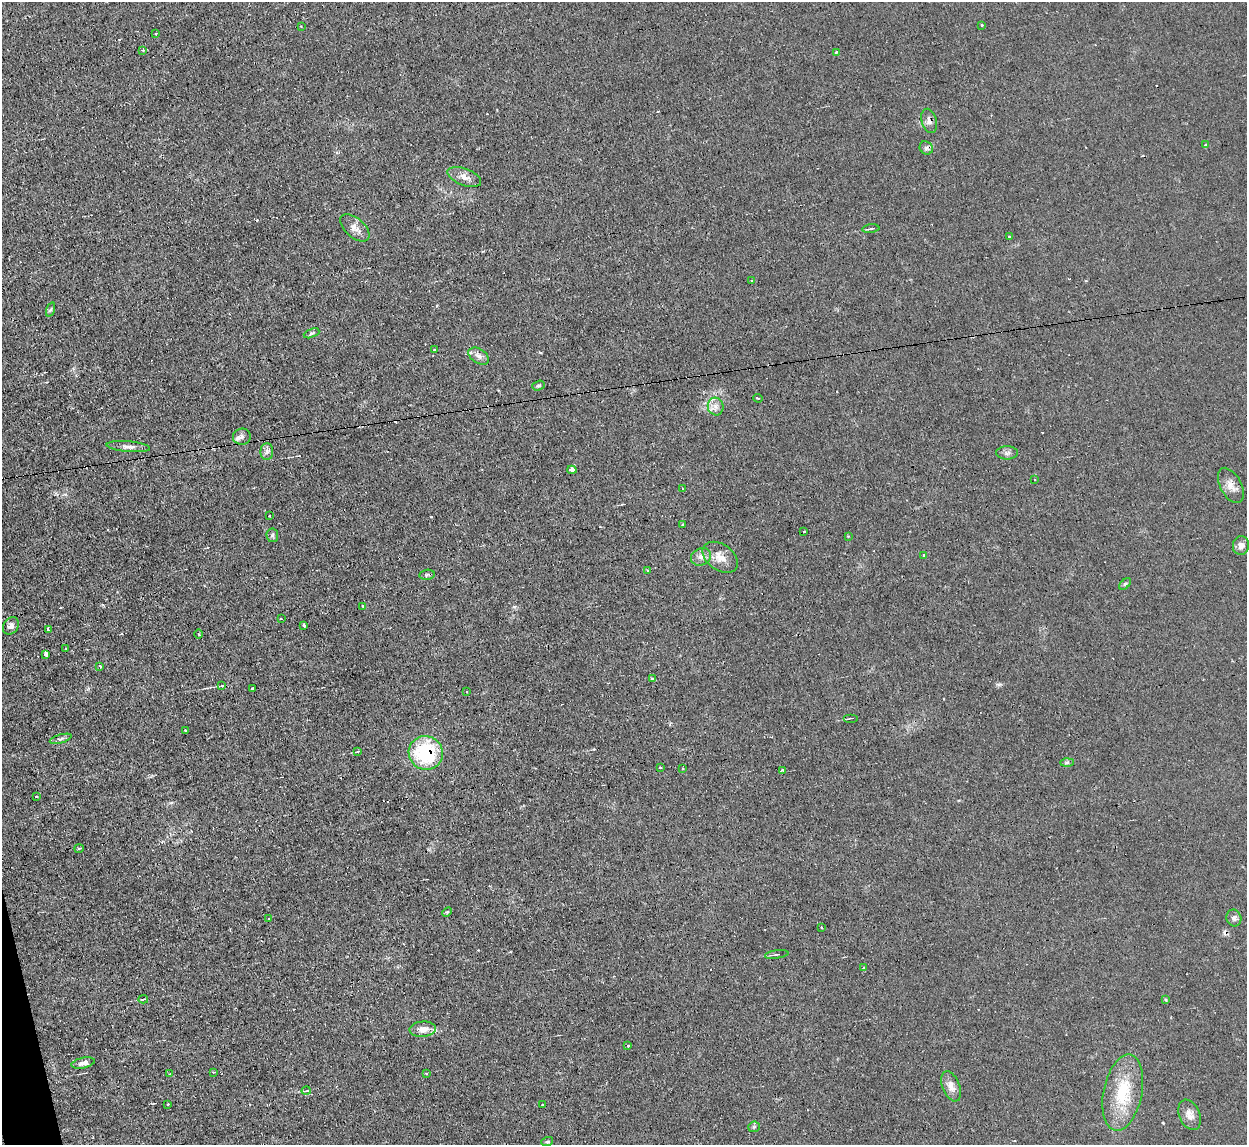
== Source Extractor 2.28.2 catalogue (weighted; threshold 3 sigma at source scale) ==
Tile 7 of 4 x 4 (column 3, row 2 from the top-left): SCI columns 2491-3735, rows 2423-3565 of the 4980 x 4962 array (HDU 1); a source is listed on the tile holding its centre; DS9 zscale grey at full resolution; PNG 1249 x 1147 px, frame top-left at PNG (2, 2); each listed source drawn as its Kron ellipse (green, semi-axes under 4 px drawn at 4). Shown black and unused: <1% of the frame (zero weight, under 2 of 3 exposures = <1% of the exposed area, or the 3 px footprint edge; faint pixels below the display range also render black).
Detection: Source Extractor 2.28.2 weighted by HDU 2 'WHT'; one run over the whole footprint, this tile lists its part. Background 0.0276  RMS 0.0044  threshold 0.0199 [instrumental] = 3 sigma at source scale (4.5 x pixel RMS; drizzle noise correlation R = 1.50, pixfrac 1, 0.05/0.05 arcsec/px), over >= 5 px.
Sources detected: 102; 15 cosmic-ray / hot-pixel residue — neither listed nor drawn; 1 inside a brighter listed object's ellipse — not listed separately; the other 86 listed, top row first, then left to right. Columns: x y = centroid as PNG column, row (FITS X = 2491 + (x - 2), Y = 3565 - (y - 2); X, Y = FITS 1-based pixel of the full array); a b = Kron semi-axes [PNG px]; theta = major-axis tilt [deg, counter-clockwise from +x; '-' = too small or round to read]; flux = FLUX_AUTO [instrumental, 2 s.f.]
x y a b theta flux
982 25 3 3 - 0.78
301 26 2 2 - 0.42
156 33 3 2 - 0.37
143 50 3 3 - 0.54
836 52 3 3 - 0.9
929 121 12 7 -75 2.1
1205 145 4 3 - 0.56
926 148 7 6 - 1.2
464 177 18 8 -21 3.2
355 228 17 9 -41 3.4
871 229 8 3 6 0.77
1009 237 3 3 - 1.8
751 281 3 2 - 0.43
51 310 7 3 71 0.68
312 333 8 4 22 0.69
434 350 3 3 - 0.71
479 356 11 7 -34 2.1
538 385 6 4 17 0.68
758 398 5 2 - 0.4
716 406 9 8 - 2.3
242 437 9 8 - 1.9
128 447 22 5 -5 2.4
267 452 8 6 89 1.4
1007 453 11 6 0 1.5
572 470 4 4 - 8.1
1035 479 2 2 - 0.38
1231 485 19 10 -62 4
682 489 3 2 - 0.32
269 516 2 2 - 0.46
682 525 3 3 - 1.8
804 532 3 2 - 0.61
272 535 7 5 -83 0.88
848 536 3 2 - 0.31
1241 545 9 8 - 2.2
924 555 3 3 - 1.1
701 557 10 8 26 2.4
720 557 20 13 -35 5.5
647 571 4 3 - 0.62
427 575 8 5 9 0.88
1125 584 7 4 44 0.7
363 606 3 3 - 1.3
281 619 3 3 - 0.65
11 626 9 7 53 1.9
304 626 4 3 - 1.5
48 629 3 3 - 1.1
199 634 4 3 - 0.46
66 649 3 2 - 0.34
46 654 4 3 - 3.5
100 666 4 3 - 1.8
653 679 4 3 - 1.3
222 686 4 4 - 0.61
253 688 3 3 - 1.1
467 692 3 2 - 0.44
851 718 7 2 0 0.49
186 731 4 3 - 1.1
61 739 11 4 15 1
358 751 4 4 - 0.38
426 753 17 16 - 36
1067 762 7 4 1 0.74
660 768 3 2 - 0.7
683 768 3 2 - 0.46
782 770 3 3 - 1.7
36 797 3 3 - 0.98
79 848 5 3 - 0.52
447 912 5 3 - 0.45
269 918 3 2 - 0.57
1234 918 8 7 - 1.5
821 928 3 2 - 0.48
777 954 12 3 8 0.92
863 968 3 3 - 0.66
143 999 5 3 - 0.62
1166 1000 4 3 - 0.57
423 1029 13 7 4 3.7
628 1046 3 3 - 0.75
83 1063 12 5 12 2.1
214 1072 3 2 - 0.52
426 1073 3 3 - 0.48
170 1074 3 2 - 0.65
951 1086 16 8 -68 3.6
306 1091 4 3 - 0.41
1123 1092 39 19 78 21
168 1104 3 2 - 0.52
543 1105 3 3 - 0.71
1190 1115 16 10 -67 3.3
754 1127 6 5 - 0.75
547 1142 6 4 18 0.63
Overlapping masked pixels (flux is a lower limit): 2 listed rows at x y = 929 121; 426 753
Unlisted compact peaks at least as high as the median listed source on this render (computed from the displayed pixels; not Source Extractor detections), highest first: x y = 514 607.